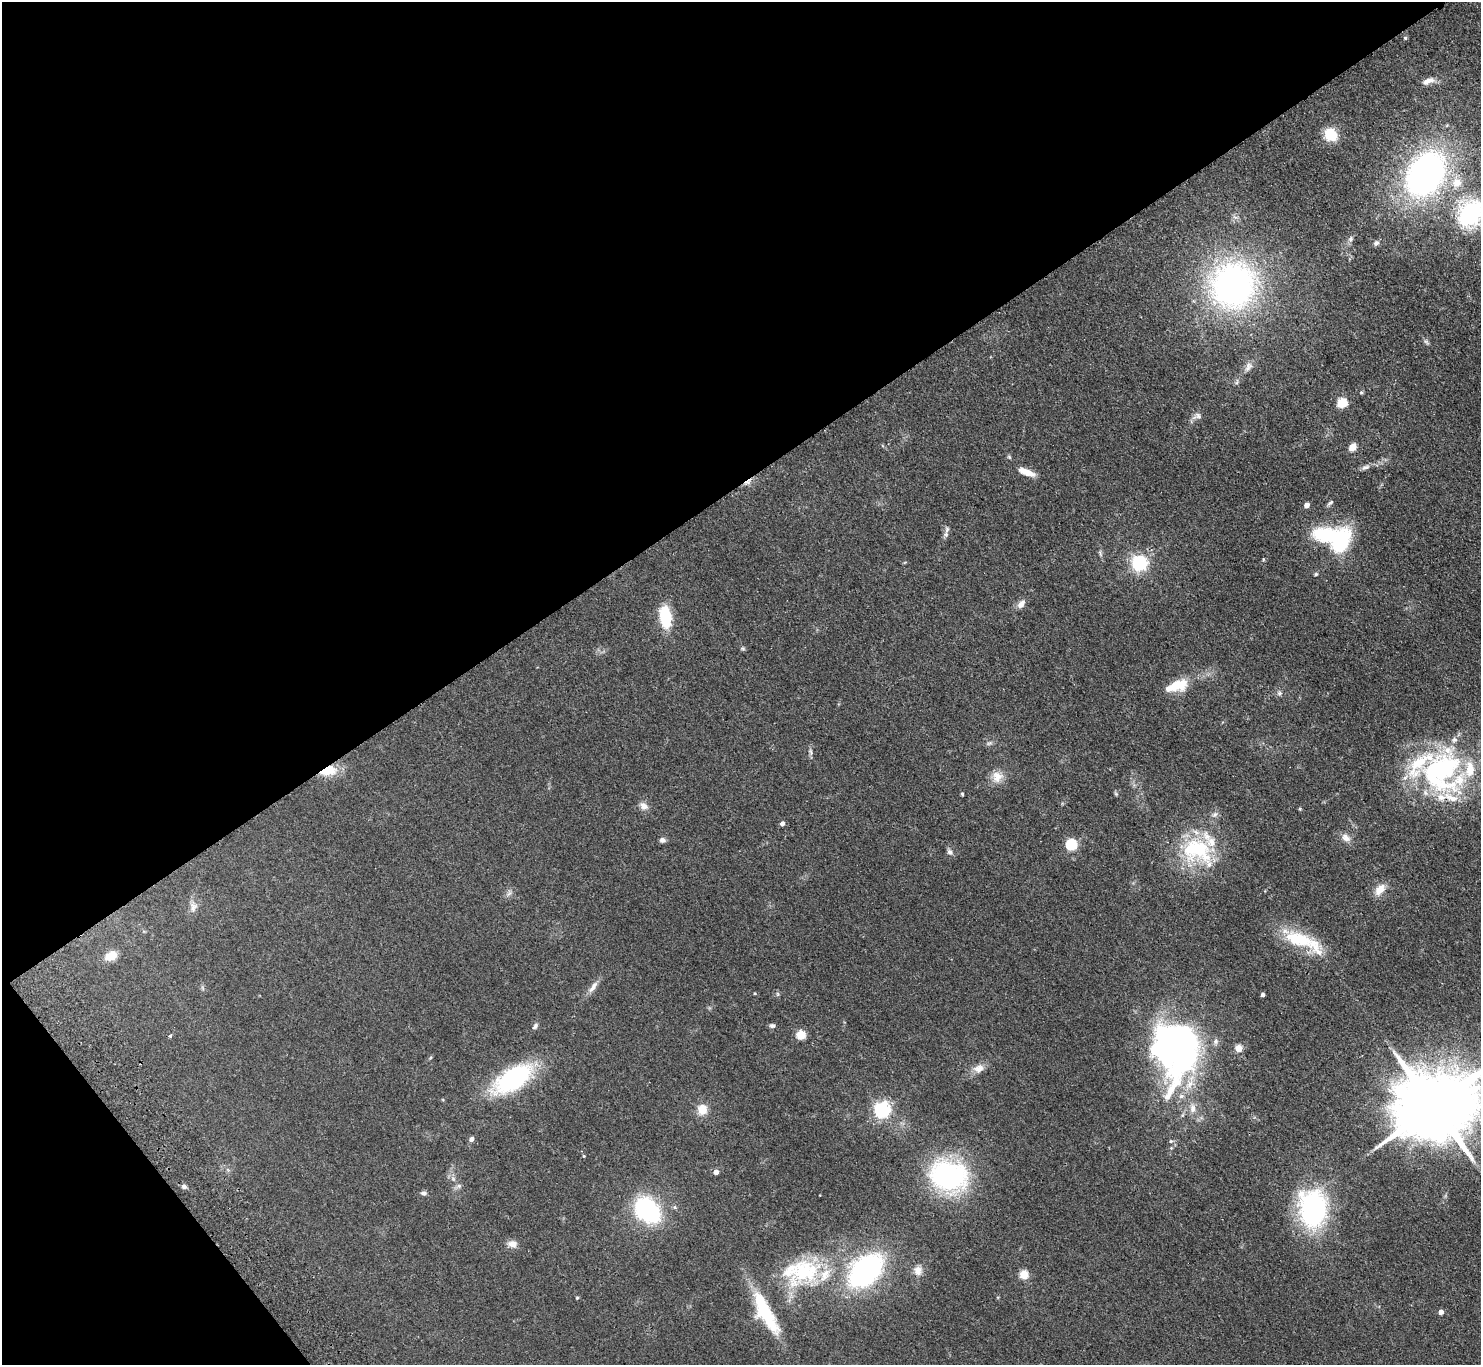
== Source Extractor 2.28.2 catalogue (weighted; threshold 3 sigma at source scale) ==
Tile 5 of 4 x 4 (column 1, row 2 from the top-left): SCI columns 49-1527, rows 3062-4424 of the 6014 x 5985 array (HDU 1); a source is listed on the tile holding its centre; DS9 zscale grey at full resolution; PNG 1483 x 1367 px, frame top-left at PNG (2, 2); no overlay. Shown black and unused: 38% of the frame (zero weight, under 2 of 3 exposures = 3% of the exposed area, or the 3 px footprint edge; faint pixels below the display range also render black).
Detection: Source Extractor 2.28.2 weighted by HDU 2 'WHT'; one run over the whole footprint, this tile lists its part. Background 0.0514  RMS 0.0075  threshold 0.0337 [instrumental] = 3 sigma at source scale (4.5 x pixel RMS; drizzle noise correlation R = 1.50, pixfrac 1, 0.05/0.05 arcsec/px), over >= 5 px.
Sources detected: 102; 3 inside a brighter object's white glare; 1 cosmic-ray / hot-pixel residue — not listed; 11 inside a brighter listed object's ellipse — not listed separately; the other 87 listed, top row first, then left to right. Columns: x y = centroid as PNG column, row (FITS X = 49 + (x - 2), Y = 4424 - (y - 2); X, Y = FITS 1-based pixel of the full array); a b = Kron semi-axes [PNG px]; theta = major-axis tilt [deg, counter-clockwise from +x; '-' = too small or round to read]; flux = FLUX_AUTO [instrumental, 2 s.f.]
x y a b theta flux
1405 38 5 5 - 1.1
1430 80 11 8 3 3.9
1331 135 12 11 - 21
1425 174 35 25 57 290
1457 183 13 13 - 11
1470 213 31 24 54 70
1351 239 7 6 - 1.6
1376 243 8 6 36 1.9
1233 285 38 36 62 270
1426 342 8 4 -37 1.4
1248 367 15 8 58 4.3
1361 392 6 4 -1 0.83
1342 403 5 5 - 42
1197 416 13 8 16 3.3
1353 447 5 5 - 16
1365 467 12 6 18 2.7
1026 472 22 7 -22 8.3
1330 503 10 4 41 1.5
1307 505 5 4 - 4.4
947 530 10 6 72 2.6
1341 541 19 13 69 69
1100 553 12 4 -75 1.7
1263 559 4 4 - 0.74
1139 563 6 6 - 220
1316 574 5 4 - 1.1
1021 604 12 7 50 4.3
665 617 17 9 -84 38
743 648 5 5 - 1.1
1177 686 29 12 18 20
1279 693 7 5 20 1.7
989 743 9 4 23 1.5
810 752 9 4 -80 1.7
328 771 21 11 11 16
1441 771 49 47 50 150
997 777 16 15 - 8.5
962 794 4 3 - 0.97
1116 794 6 4 -45 0.97
644 806 12 8 -38 4.3
1300 809 5 4 - 0.77
1215 814 8 7 - 2.5
782 824 5 4 - 3.1
1346 838 13 9 -38 4.7
662 840 8 6 -12 2.2
1071 845 5 5 - 69
1197 850 45 31 -27 62
949 852 8 7 - 2.2
1380 889 16 10 49 7.6
509 893 9 3 45 1.6
193 907 14 9 84 4.8
1299 939 47 19 -21 38
111 956 11 8 30 12
593 987 18 7 54 4.8
755 993 4 3 - 0.72
1263 995 4 3 - 2.1
535 1026 9 5 51 1.8
772 1026 8 6 -11 1.8
801 1035 5 5 - 33
170 1036 5 4 - 1.1
1215 1041 7 7 - 2.3
1175 1042 46 39 -67 280
1239 1048 5 4 - 15
979 1068 15 11 15 6.2
513 1079 32 16 34 120
1172 1088 65 15 64 36
1434 1106 22 17 24 9900
1193 1108 12 8 -89 5.2
702 1109 14 12 88 8.6
882 1110 7 6 - 210
471 1139 5 4 - 3.5
1171 1141 5 5 - 1.1
584 1156 4 3 - 0.6
716 1172 4 4 - 5
949 1175 36 27 -13 120
184 1186 7 5 76 1.7
459 1186 6 6 - 1.7
423 1193 7 6 - 1.9
675 1207 5 4 - 1.2
1313 1209 39 28 -86 120
647 1210 27 20 -46 77
512 1244 13 9 -10 4.8
918 1270 13 10 -80 5.2
804 1271 51 33 36 64
866 1271 32 20 44 160
1024 1275 5 5 - 29
577 1298 4 4 - 0.74
1441 1312 4 4 - 4.4
765 1313 53 15 -62 43
Overlapping masked pixels (flux is a lower limit): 1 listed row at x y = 328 771
Isophote crosses this tile's border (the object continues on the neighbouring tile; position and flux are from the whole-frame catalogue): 2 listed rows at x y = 1470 213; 1434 1106